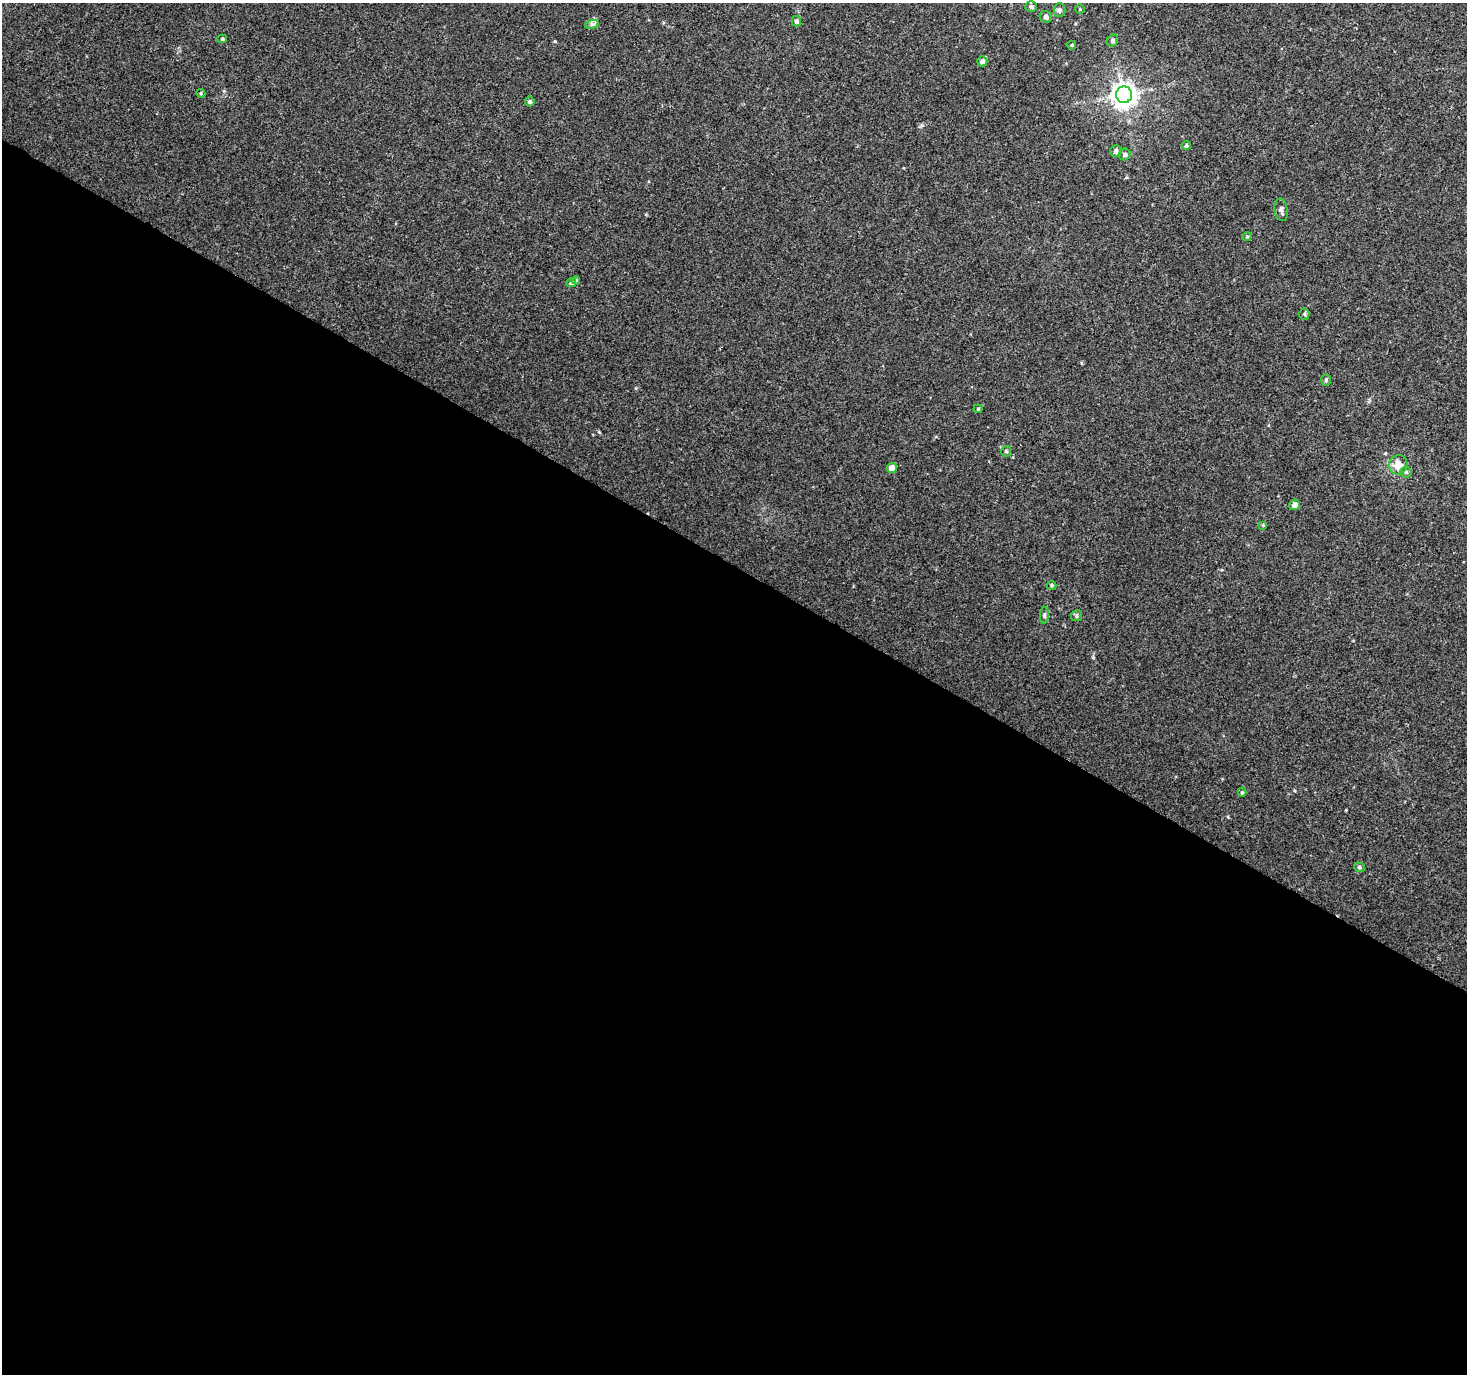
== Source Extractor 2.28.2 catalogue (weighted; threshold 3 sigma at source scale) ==
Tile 14 of 4 x 4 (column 2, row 4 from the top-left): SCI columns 1466-2930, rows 192-1563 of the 5865 x 5939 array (HDU 1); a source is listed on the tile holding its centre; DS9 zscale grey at full resolution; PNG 1469 x 1376 px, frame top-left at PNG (2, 3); each listed source drawn as its Kron ellipse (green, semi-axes under 4 px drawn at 4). Shown black and unused: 59% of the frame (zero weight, under 2 of 3 exposures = <1% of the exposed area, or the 3 px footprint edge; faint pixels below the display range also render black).
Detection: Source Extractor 2.28.2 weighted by HDU 2 'WHT'; one run over the whole footprint, this tile lists its part. Background 0.0226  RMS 0.0054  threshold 0.0244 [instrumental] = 3 sigma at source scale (4.5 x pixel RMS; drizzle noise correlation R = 1.50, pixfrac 1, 0.0396/0.0396 arcsec/px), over >= 5 px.
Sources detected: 34; all 34 listed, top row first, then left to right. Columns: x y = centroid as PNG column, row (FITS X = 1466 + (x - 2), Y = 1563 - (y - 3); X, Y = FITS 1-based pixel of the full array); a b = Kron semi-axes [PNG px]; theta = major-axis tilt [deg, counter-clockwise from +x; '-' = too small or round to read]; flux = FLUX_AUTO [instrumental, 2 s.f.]
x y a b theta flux
1031 7 6 5 - 1.4
1080 9 4 4 - 0.54
1059 10 7 6 - 1.3
1046 17 6 5 - 1.7
797 21 5 4 - 1.3
592 24 7 4 18 1.2
222 39 5 4 - 0.69
1112 41 6 5 - 1.2
1072 45 4 4 - 0.52
982 61 5 5 - 2
201 93 5 4 - 0.66
1124 95 8 8 - 510
530 101 5 5 - 1.2
1186 146 4 4 - 0.9
1116 151 6 5 - 1.8
1125 154 6 5 - 1.4
1281 210 11 6 -82 2.1
1247 237 5 4 - 0.59
576 280 4 4 - 0.61
571 283 5 4 - 0.94
1304 314 5 5 - 0.84
1326 380 6 5 - 0.91
978 409 4 4 - 0.58
1006 451 5 4 - 0.91
1398 465 10 9 - 5.8
892 468 5 5 - 6.8
1406 472 5 5 - 1
1295 505 5 5 - 2.5
1263 525 4 4 - 0.48
1052 585 4 4 - 0.75
1044 615 8 4 86 0.96
1077 616 6 5 - 0.93
1242 792 4 4 - 0.7
1359 867 5 4 - 0.88
Unlisted compact peaks at least as high as the median listed source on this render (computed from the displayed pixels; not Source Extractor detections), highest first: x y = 555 41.